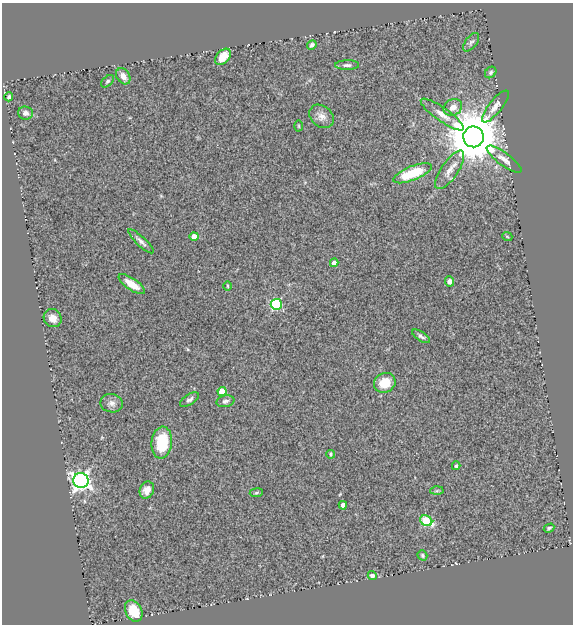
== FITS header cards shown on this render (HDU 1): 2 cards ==
NAXIS1  =                  571
NAXIS2  =                  622

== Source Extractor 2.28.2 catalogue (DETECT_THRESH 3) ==
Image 571 x 622 px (HDU 1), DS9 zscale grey, 1 PNG px = 1 image px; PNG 575 x 626 px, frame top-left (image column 1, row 622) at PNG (2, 3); each listed source drawn as its Kron ellipse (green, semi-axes under 4 px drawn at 4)
Background 0.638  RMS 0.055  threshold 0.165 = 3 sigma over >= 5 px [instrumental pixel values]
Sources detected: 46; all 46 listed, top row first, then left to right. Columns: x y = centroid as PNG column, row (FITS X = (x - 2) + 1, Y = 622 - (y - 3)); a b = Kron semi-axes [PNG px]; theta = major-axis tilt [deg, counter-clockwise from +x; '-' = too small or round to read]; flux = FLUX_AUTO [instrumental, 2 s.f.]
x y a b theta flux
471 42 11 5 53 10
312 45 5 4 - 8.1
223 57 9 6 47 61
347 65 12 5 0 12
491 72 6 5 - 7.2
123 76 9 6 -54 26
107 81 7 4 45 7.5
9 97 4 3 - 8.3
495 106 20 6 51 25
453 107 10 8 31 29
25 113 7 6 - 16
442 115 26 7 -35 38
322 116 13 10 -39 27
299 126 5 3 - 3.7
473 137 10 10 - 24000
504 159 21 6 -36 26
450 170 23 8 56 39
412 173 20 7 22 140
507 236 5 3 - 3.1
194 237 4 4 - 42
141 241 17 4 -43 16
334 263 4 4 - 19
450 281 5 4 - 17
132 284 15 6 -35 56
228 286 5 3 - 3.4
276 304 5 5 - 330
53 318 9 8 - 29
421 336 10 4 -33 10
385 383 11 9 27 79
222 391 4 4 - 98
189 400 11 5 34 12
225 401 9 6 12 11
112 403 11 9 -10 19
162 443 16 10 84 130
331 454 4 4 - 4.3
456 466 4 3 - 4.8
81 481 7 7 - 1400
147 490 9 7 69 28
437 491 6 4 2 5.9
256 493 7 4 8 5.6
343 505 4 4 - 22
426 521 6 5 - 190
549 528 5 4 - 6.6
422 555 5 4 - 5.2
372 576 5 4 - 20
134 611 11 8 -62 90